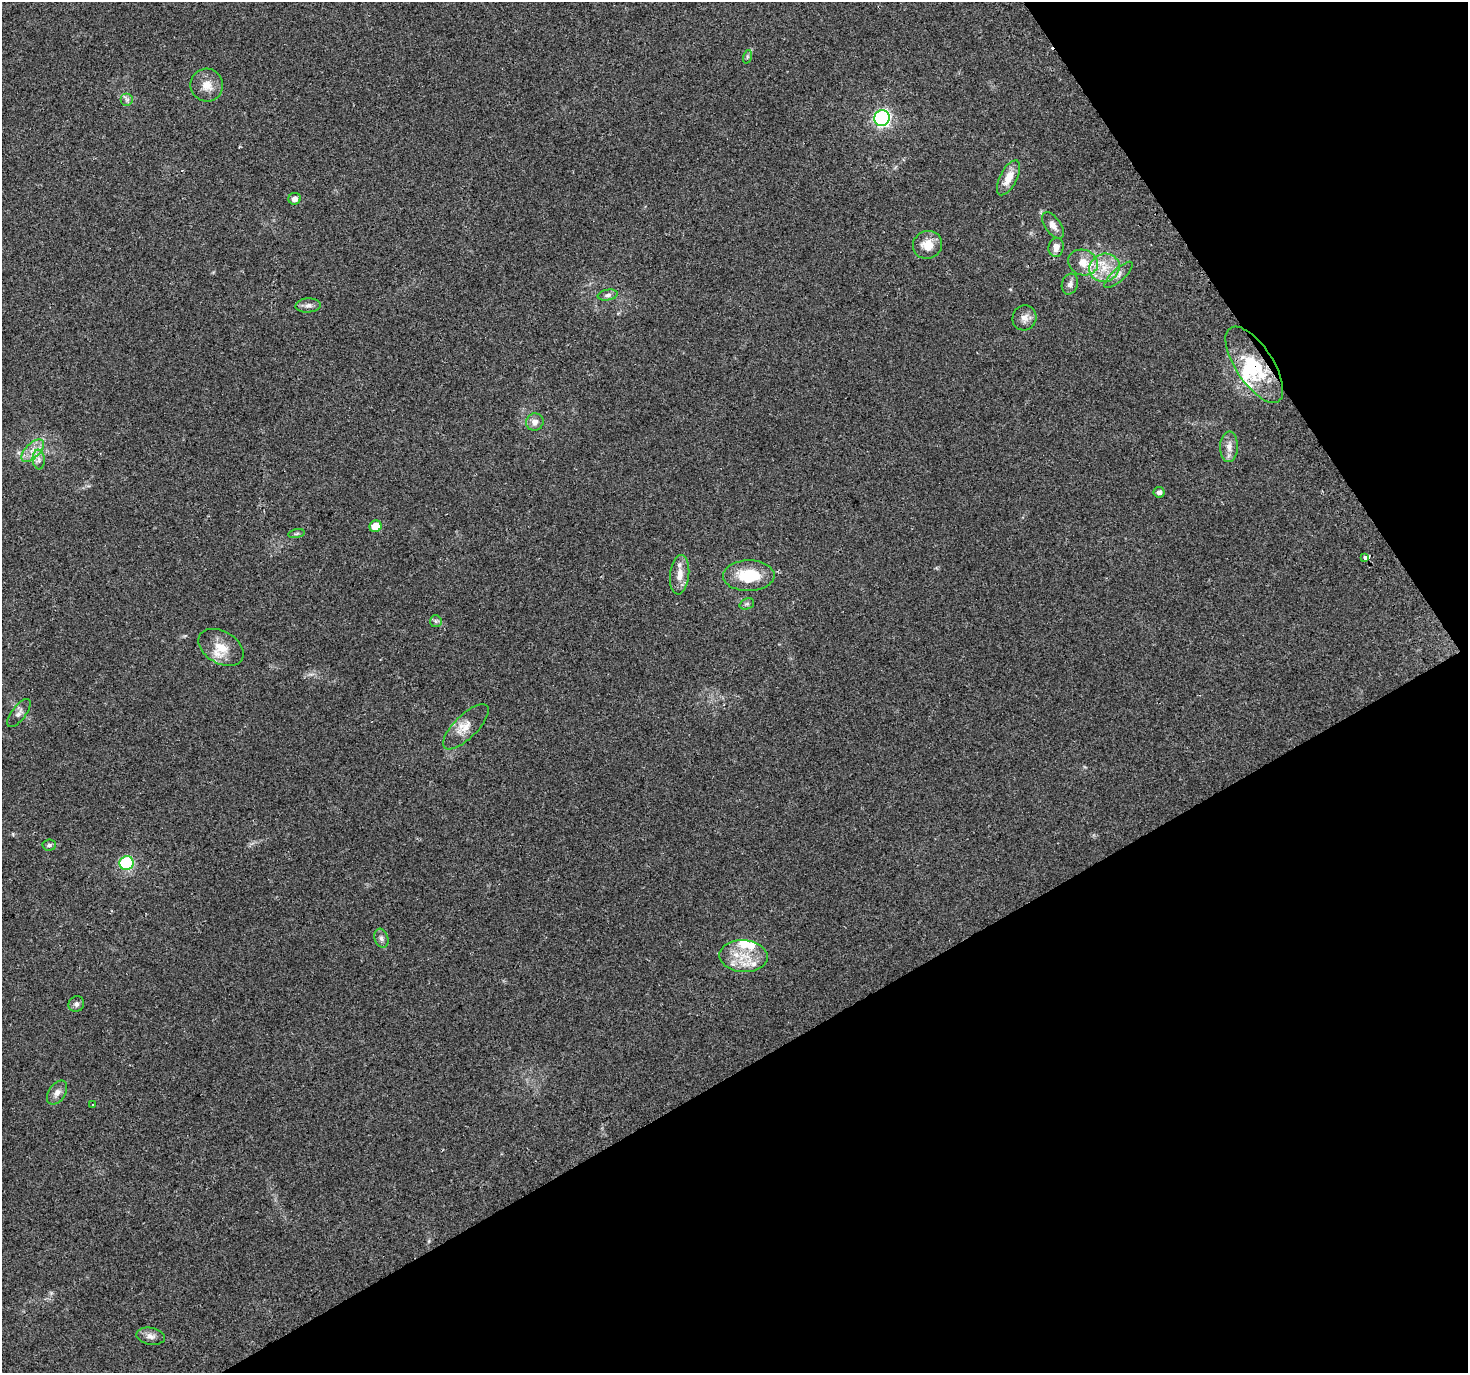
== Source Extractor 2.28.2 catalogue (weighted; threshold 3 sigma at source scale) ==
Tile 12 of 4 x 4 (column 4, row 3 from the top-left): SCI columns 4428-5893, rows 1504-2874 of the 5926 x 5806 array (HDU 1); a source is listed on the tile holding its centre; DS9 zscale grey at full resolution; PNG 1470 x 1375 px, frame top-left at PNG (2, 2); each listed source drawn as its Kron ellipse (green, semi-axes under 4 px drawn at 4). Shown black and unused: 30% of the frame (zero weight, under 2 of 3 exposures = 2% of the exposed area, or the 3 px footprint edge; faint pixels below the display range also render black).
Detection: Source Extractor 2.28.2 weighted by HDU 2 'WHT'; one run over the whole footprint, this tile lists its part. Background 0.093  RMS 0.0092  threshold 0.0415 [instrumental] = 3 sigma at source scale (4.5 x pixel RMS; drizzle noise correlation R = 1.50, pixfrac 1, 0.0396/0.0396 arcsec/px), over >= 5 px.
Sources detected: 49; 1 inside a brighter object's white glare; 2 cosmic-ray / hot-pixel residue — neither listed nor drawn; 6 inside a brighter listed object's ellipse — not listed separately; the other 40 listed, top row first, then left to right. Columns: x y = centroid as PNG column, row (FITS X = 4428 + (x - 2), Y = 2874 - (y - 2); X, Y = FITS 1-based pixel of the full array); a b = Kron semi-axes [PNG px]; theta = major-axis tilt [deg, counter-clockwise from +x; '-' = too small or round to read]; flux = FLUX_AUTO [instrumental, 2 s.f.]
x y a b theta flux
747 57 7 4 72 1.5
207 85 16 16 - 11
127 100 6 6 - 2.5
882 118 8 7 - 190
1008 178 19 8 63 14
294 199 6 6 - 4.3
1053 225 15 8 -55 6.4
928 245 15 13 26 13
1056 247 9 7 80 6.4
1083 263 15 12 -20 13
1104 268 15 14 - 17
1119 275 18 6 43 4.8
1070 284 10 8 73 4.2
608 295 10 5 10 2.7
308 305 12 7 4 3.9
1024 318 13 12 - 6.7
1254 365 44 18 -57 51
535 422 9 8 - 5.8
1229 447 15 9 88 6.7
33 451 14 7 45 7.9
39 460 10 6 -84 4
1159 492 5 5 - 3.3
376 526 6 5 - 16
297 534 8 4 10 1.5
1365 558 3 3 - 16
680 575 20 9 84 9.6
749 576 26 15 1 32
747 604 7 5 21 1.9
436 621 6 6 - 1.8
221 647 24 16 -30 17
19 713 17 7 53 4.3
466 727 30 11 45 12
49 845 7 5 5 1.9
127 863 7 7 - 100
381 938 10 7 -71 3.4
743 956 24 16 -4 24
76 1004 8 7 - 3.1
57 1093 13 8 55 5.5
93 1105 3 3 - 2.2
151 1336 14 8 -11 5.2
Overlapping masked pixels (flux is a lower limit): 1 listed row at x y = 1254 365